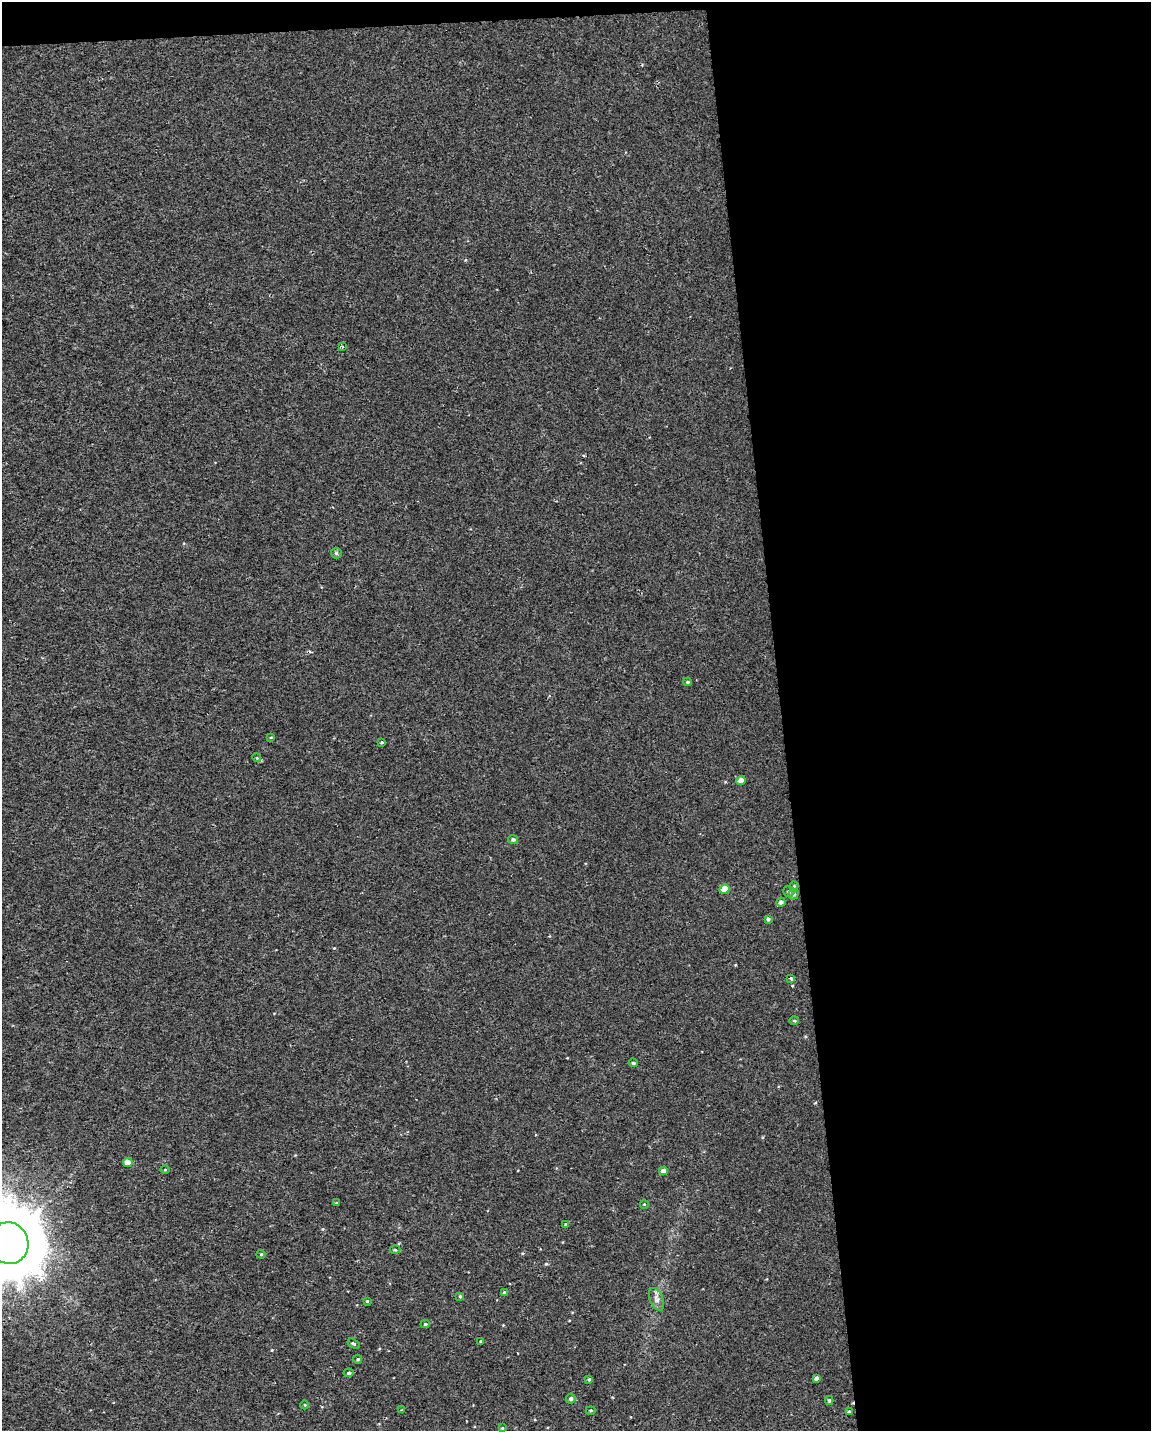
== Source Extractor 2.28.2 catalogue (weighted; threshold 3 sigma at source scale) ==
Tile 4 of 4 x 3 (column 4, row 1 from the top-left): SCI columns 3447-4595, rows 2910-4338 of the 4595 x 4347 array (HDU 1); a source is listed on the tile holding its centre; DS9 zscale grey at full resolution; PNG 1153 x 1433 px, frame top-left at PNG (2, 2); each listed source drawn as its Kron ellipse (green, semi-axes under 4 px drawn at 4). Shown black and unused: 33% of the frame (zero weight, under 2 of 3 exposures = <1% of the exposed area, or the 3 px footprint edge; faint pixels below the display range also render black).
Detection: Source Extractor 2.28.2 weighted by HDU 2 'WHT'; one run over the whole footprint, this tile lists its part. Background 5.72e-04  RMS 0.0029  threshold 0.013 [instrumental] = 3 sigma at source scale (4.5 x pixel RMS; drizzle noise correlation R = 1.50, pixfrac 1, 0.0396/0.0396 arcsec/px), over >= 5 px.
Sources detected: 44; all 44 listed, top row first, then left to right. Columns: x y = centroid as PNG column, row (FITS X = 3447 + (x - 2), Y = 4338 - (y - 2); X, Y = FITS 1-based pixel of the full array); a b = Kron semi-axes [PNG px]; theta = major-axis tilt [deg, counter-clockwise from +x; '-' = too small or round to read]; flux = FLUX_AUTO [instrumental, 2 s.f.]
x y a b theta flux
342 346 3 3 - 0.28
336 553 5 5 - 0.51
688 682 4 3 - 0.36
271 737 4 3 - 0.26
382 742 4 3 - 0.3
257 758 4 3 - 0.25
741 780 5 4 - 1.8
513 839 5 4 - 0.67
794 886 4 4 - 0.3
725 889 5 4 - 4.5
789 891 5 5 - 0.61
793 894 5 5 - 0.72
781 902 4 4 - 0.9
768 919 4 3 - 0.5
791 979 4 3 - 0.66
794 1021 5 3 - 0.33
633 1063 4 3 - 0.39
128 1163 5 4 - 2.6
165 1170 4 3 - 0.23
664 1171 4 4 - 1.5
336 1203 3 3 - 0.35
644 1204 4 3 - 0.2
566 1224 4 3 - 0.33
9 1243 21 19 -69 3900
395 1250 5 3 - 0.32
261 1254 4 4 - 0.3
504 1292 4 3 - 0.3
460 1296 4 4 - 0.34
657 1299 12 6 -66 1.2
367 1301 4 4 - 0.28
425 1324 4 4 - 0.38
480 1341 3 2 - 0.22
354 1344 6 4 -34 0.42
358 1359 4 4 - 0.35
349 1373 5 4 - 0.59
816 1378 4 3 - 0.71
589 1379 4 3 - 0.34
571 1399 5 5 - 0.74
829 1400 4 3 - 0.48
305 1405 4 3 - 0.22
402 1410 4 3 - 0.24
591 1410 5 3 - 0.36
849 1412 3 3 - 0.97
502 1428 4 4 - 0.3
Isophote crosses this tile's border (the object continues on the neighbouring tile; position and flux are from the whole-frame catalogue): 1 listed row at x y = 9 1243